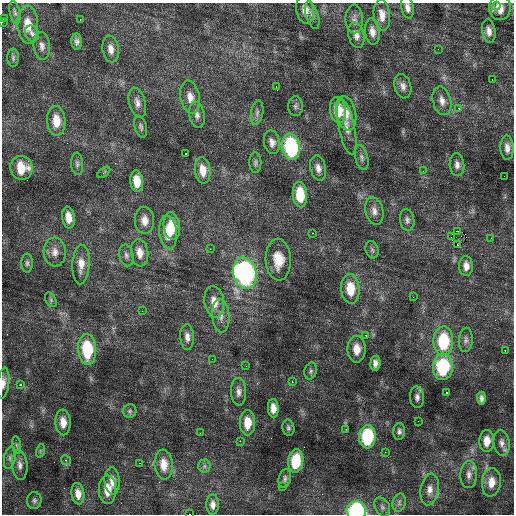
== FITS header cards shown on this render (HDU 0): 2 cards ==
NAXIS1  =                  512 / Axis length
NAXIS2  =                  512 / Axis length

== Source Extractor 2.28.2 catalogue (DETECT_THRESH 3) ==
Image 512 x 512 px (HDU 0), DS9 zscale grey, 1 PNG px = 1 image px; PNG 516 x 516 px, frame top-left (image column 1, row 512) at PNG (2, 3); each listed source drawn as its Kron ellipse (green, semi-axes under 4 px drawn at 4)
Background 2.39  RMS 1.2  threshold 3.47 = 3 sigma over >= 5 px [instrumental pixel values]
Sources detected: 135; all 135 listed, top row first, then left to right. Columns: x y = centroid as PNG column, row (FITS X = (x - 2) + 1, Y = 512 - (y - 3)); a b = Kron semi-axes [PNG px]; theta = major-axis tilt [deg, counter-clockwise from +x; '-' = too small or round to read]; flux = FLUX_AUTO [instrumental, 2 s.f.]
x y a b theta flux
496 6 4 4 - 190
407 7 11 6 -79 410
500 8 12 11 - 910
305 10 13 9 -78 710
15 12 12 5 -79 220
312 15 14 6 -72 350
382 15 15 8 -85 810
3 19 2 2 - 45
354 19 14 8 -89 400
80 20 3 2 - 140
2 22 2 2 - 51
28 25 19 10 -88 1300
489 31 12 7 -82 510
372 32 13 7 -85 580
32 33 8 6 -59 220
356 35 13 8 -77 550
77 42 8 5 -86 280
42 46 14 8 -85 460
111 49 13 8 -81 610
438 49 3 2 - 77
13 58 9 5 -90 190
492 80 3 2 - 95
403 86 12 8 -75 430
276 87 3 2 - 71
190 97 17 9 -79 830
442 101 14 9 -76 600
137 103 15 8 -75 510
296 106 10 7 -89 230
459 108 2 2 - 380
338 110 13 8 -81 1700
257 113 12 6 80 310
346 113 17 10 -79 910
197 115 13 7 -80 430
56 121 15 9 -87 1400
141 127 11 6 -74 220
347 127 28 8 -78 810
272 142 12 8 -78 470
291 147 13 8 -82 8600
507 148 12 6 -86 460
185 153 3 2 - 300
362 157 12 6 -76 300
255 163 10 6 -89 220
77 164 11 6 -86 230
457 165 11 7 -85 380
21 168 12 11 - 1700
318 168 12 8 -77 510
203 170 13 7 -83 960
423 171 2 2 - 270
104 172 7 3 38 110
504 176 2 2 - 68
137 181 11 6 -84 1200
300 195 13 7 -85 2200
374 211 14 9 -77 530
68 217 11 6 -82 870
144 220 14 9 -85 700
407 220 11 7 -83 290
172 226 14 8 -82 1600
458 231 3 2 - 2500
168 232 17 9 -84 1400
313 233 3 2 - 190
451 237 2 2 - 1200
491 238 2 2 - 37
458 245 3 2 - 530
210 249 3 2 - 170
372 250 9 6 -73 180
55 252 14 11 -86 710
140 253 14 8 -83 760
126 255 11 7 -78 300
278 260 21 12 -87 1400
27 263 9 5 90 220
81 264 20 8 87 910
466 266 10 7 -88 550
245 273 16 11 -76 18000
350 289 15 9 -86 1800
413 297 3 2 - 62
51 300 8 5 -60 140
214 302 16 9 -81 1100
142 311 3 2 - 98
221 316 17 8 -85 690
366 335 3 3 - 160
187 337 13 7 -86 450
466 340 12 7 86 290
443 341 15 10 89 4300
87 349 15 9 -86 4200
357 349 13 9 90 980
505 350 3 2 - 580
212 359 2 2 - 42
375 363 7 5 83 360
246 366 2 2 - 35
443 367 13 10 87 5500
311 371 8 6 75 180
292 382 3 2 - 280
3 383 15 6 83 480
20 384 4 3 - 220
238 392 14 7 -88 420
446 392 2 2 - 410
417 397 11 7 -87 330
481 398 6 4 -88 280
273 408 9 5 -88 630
130 411 7 6 - 160
418 421 2 2 - 37
63 422 13 7 -86 780
248 423 12 7 90 1300
288 428 8 6 -78 190
346 429 3 3 - 76
399 431 8 6 86 240
200 433 2 2 - 130
367 437 12 8 87 5600
240 441 2 2 - 290
487 441 11 7 88 840
502 443 13 8 -83 410
17 445 9 4 -82 190
40 451 7 4 72 130
385 452 2 2 - 180
10 458 11 5 79 280
66 460 5 4 - 120
296 461 12 7 84 2800
139 463 3 2 - 290
20 465 15 7 -84 480
164 465 15 9 -86 990
204 466 6 6 - 180
469 474 13 8 88 470
285 478 10 6 77 240
112 481 13 7 -87 660
491 482 14 9 84 930
282 486 2 2 - 110
107 490 14 8 89 1200
430 490 16 9 80 630
78 494 11 6 -82 720
34 500 8 7 - 230
399 503 9 6 76 260
213 505 10 6 -89 410
382 507 10 7 -62 280
356 511 10 9 - 10000
190 514 2 2 - 140000
At the frame edge (FLAGS 8, measured only in part): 5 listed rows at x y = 407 7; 2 22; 3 383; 356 511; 190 514